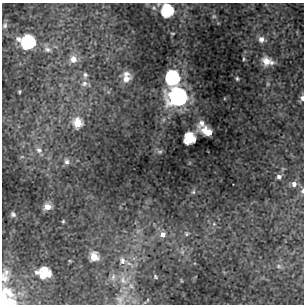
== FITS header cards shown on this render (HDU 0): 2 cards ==
NAXIS1  =                  302 / NUMBER OF ELEMENTS ALONG THIS AXIS
NAXIS2  =                  302 / NUMBER OF ELEMENTS ALONG THIS AXIS

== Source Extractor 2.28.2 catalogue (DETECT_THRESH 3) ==
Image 302 x 302 px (HDU 0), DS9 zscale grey, 1 PNG px = 1 image px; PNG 306 x 306 px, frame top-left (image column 1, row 302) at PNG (2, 3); no overlay
Background 16.4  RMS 0.63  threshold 1.9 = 3 sigma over >= 5 px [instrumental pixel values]
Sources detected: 52; all 52 listed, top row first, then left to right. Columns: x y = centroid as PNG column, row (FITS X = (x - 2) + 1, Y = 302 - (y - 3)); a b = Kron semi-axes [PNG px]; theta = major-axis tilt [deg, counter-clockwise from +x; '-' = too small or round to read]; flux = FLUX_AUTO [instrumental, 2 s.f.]
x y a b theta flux
167 10 9 9 - 2300
214 16 6 5 - 71
5 25 6 6 - 85
173 33 7 3 0 54
261 39 8 7 - 200
28 42 10 9 - 3400
47 49 10 6 -16 160
73 59 9 9 - 350
244 59 4 3 - 43
267 61 10 7 -18 500
126 74 12 7 3 230
85 75 8 6 76 120
172 77 11 9 88 3800
126 79 13 9 27 380
237 79 4 3 - 54
84 83 9 8 - 180
268 84 6 4 90 50
19 92 4 3 - 40
178 97 11 10 - 16000
302 98 8 5 -86 130
77 123 9 9 - 760
202 123 10 8 77 250
205 130 7 6 - 360
209 132 6 4 66 310
189 138 8 8 - 1600
39 150 9 7 -43 180
160 152 8 5 -4 71
67 161 9 7 -70 160
279 177 6 6 - 120
294 184 7 7 - 180
302 191 7 4 85 84
193 192 6 5 - 64
47 206 7 6 - 340
13 214 4 4 - 77
63 221 4 3 - 42
214 224 5 4 - 59
163 234 9 9 - 260
186 234 6 5 - 73
182 252 7 4 71 75
94 257 8 7 - 600
122 261 11 9 -65 290
279 266 7 5 -22 98
6 272 11 9 -45 250
44 273 10 8 -9 1400
113 277 11 6 75 180
155 277 5 3 - 48
5 278 15 12 -67 420
123 280 14 10 -53 470
131 286 9 6 -72 170
4 300 13 10 70 3900
120 300 12 11 - 270
147 300 5 3 - 35
At the frame edge (FLAGS 8, measured only in part): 4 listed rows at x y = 167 10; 302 98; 302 191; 4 300